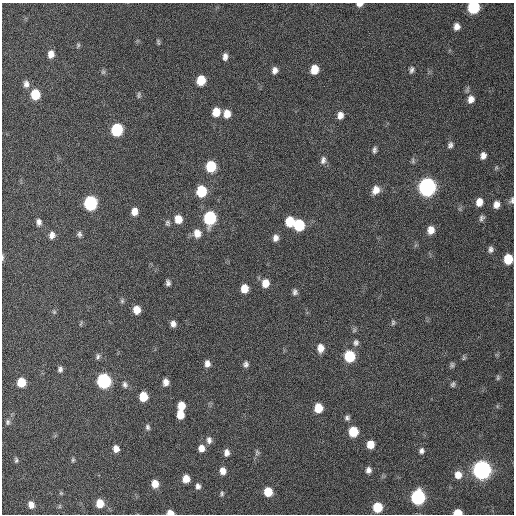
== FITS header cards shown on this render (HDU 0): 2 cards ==
NAXIS1  =                  512 / Axis length
NAXIS2  =                  512 / Axis length

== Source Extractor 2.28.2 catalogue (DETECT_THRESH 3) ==
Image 512 x 512 px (HDU 0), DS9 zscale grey, 1 PNG px = 1 image px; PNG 516 x 516 px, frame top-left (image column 1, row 512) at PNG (2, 3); no overlay
Background 114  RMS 11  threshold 31.9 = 3 sigma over >= 5 px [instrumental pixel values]
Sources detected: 109; all 109 listed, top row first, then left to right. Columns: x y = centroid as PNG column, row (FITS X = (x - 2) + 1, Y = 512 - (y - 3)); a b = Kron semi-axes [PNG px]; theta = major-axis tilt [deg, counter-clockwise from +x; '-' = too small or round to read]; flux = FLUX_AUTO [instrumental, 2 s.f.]
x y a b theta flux
359 4 7 4 5 3400
473 7 8 7 - 56000
457 26 7 6 - 4200
158 42 8 4 -82 1200
78 45 7 5 74 1200
51 54 8 6 85 5500
225 56 8 5 88 3300
314 69 8 7 - 11000
275 70 7 6 - 3600
411 70 9 5 75 2200
103 72 7 6 - 1400
201 80 8 7 - 17000
26 84 9 7 -82 3600
35 94 8 7 - 22000
139 95 8 5 87 1400
471 99 10 8 78 5400
216 112 9 7 77 10000
227 114 8 7 - 7700
340 115 8 7 - 4400
117 130 8 7 - 52000
450 145 8 6 69 2300
374 150 7 4 83 2000
483 156 8 6 76 3900
323 160 10 7 79 3100
413 161 8 5 -73 1400
211 166 8 7 - 29000
427 187 9 8 - 300000
376 190 10 8 60 6600
201 191 8 7 - 31000
512 200 10 7 76 2400
479 202 8 7 - 6900
90 203 8 7 - 92000
496 205 8 7 - 5200
460 209 7 4 -72 1100
134 211 8 6 84 6300
210 218 9 7 84 70000
482 218 8 6 68 2100
178 219 9 7 -85 8800
39 222 9 6 -86 3200
290 222 8 7 - 19000
167 223 8 6 -69 1600
299 225 8 7 - 37000
431 230 8 7 - 6900
197 233 10 8 87 7100
79 234 8 7 - 1900
52 235 9 7 80 3900
275 238 8 7 - 3700
491 249 7 6 - 2500
2 258 9 3 90 1400
508 259 8 7 - 19000
168 283 6 5 - 2300
265 283 9 7 82 8500
244 289 7 6 - 9700
295 292 8 6 -89 2200
122 301 7 5 90 1300
137 310 7 6 - 8400
54 312 6 5 - 1100
393 322 8 5 89 1400
81 324 8 2 69 800
173 324 6 5 - 3500
354 330 7 5 46 1400
356 343 9 8 - 2700
320 348 9 7 88 6500
98 356 9 5 74 1800
349 356 8 7 - 35000
464 358 7 5 88 1100
207 364 8 6 -89 3900
246 364 7 6 - 2300
452 365 8 5 73 1600
60 369 7 6 - 2100
498 378 7 5 89 1300
104 381 8 7 - 120000
21 382 7 6 - 16000
166 382 7 5 87 4700
453 384 7 5 57 1600
125 385 9 7 -67 2400
143 397 7 6 - 16000
181 406 8 6 85 9800
318 408 8 7 - 14000
180 415 7 6 - 9900
347 418 7 6 - 2000
8 422 7 6 - 1600
147 427 8 6 -69 1900
353 432 8 7 - 21000
209 440 10 7 -88 3300
370 444 7 6 - 9400
201 448 8 7 - 5500
116 449 7 6 - 4800
421 451 8 7 - 2400
257 452 8 6 -82 1700
226 453 8 6 88 3700
16 460 7 4 -84 1300
73 460 6 4 69 1100
368 470 7 6 - 3200
482 470 9 8 - 370000
223 471 7 6 - 5300
458 475 8 8 - 7000
186 479 7 6 - 8500
155 484 8 7 - 8700
198 486 8 6 -79 2700
268 492 7 6 - 15000
61 493 6 5 - 860
222 493 7 5 72 1400
418 497 8 7 - 120000
100 503 7 6 - 11000
31 505 7 6 - 5200
377 507 7 7 - 22000
458 512 7 5 -2 9500
170 513 7 5 -5 5600
At the frame edge (FLAGS 8, measured only in part): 7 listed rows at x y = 359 4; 473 7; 512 200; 2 258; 508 259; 458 512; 170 513